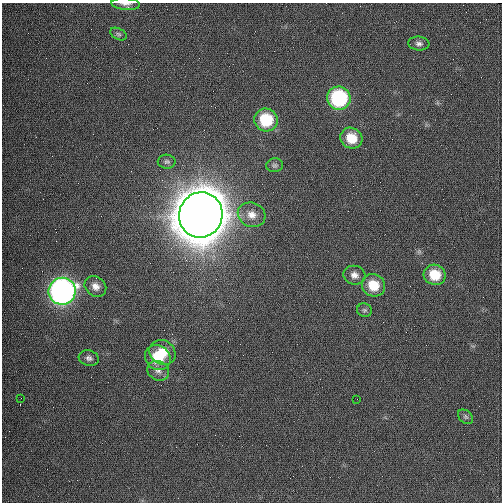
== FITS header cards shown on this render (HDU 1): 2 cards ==
NAXIS1  =                  500 / length of data axis 1
NAXIS2  =                  500 / length of data axis 2

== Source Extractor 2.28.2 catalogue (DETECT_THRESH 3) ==
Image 500 x 500 px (HDU 1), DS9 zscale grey, 1 PNG px = 1 image px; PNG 504 x 504 px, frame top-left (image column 1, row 500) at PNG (2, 3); each listed source drawn as its Kron ellipse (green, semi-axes under 4 px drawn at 4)
Background 1130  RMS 31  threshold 93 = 3 sigma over >= 5 px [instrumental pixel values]
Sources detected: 23; all 23 listed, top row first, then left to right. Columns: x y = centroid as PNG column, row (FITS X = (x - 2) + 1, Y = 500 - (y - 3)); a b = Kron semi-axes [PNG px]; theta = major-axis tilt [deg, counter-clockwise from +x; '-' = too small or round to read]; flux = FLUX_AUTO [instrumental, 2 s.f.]
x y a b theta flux
126 4 14 6 -5 8.2e+03
119 34 9 5 -27 5.0e+03
419 43 11 7 -6 8.2e+03
339 98 12 11 - 2.0e+05
266 120 12 11 - 8.6e+04
351 138 11 10 - 4.5e+04
167 162 9 7 -1 5.2e+03
275 165 8 7 - 5.9e+03
201 215 23 21 67 1.2e+07
252 215 14 12 -25 2.3e+04
354 275 11 9 -16 1.3e+04
435 275 11 10 - 5.3e+04
373 285 12 11 - 4.8e+04
95 286 11 9 -39 1.6e+04
62 291 14 13 - 8.6e+05
364 310 7 6 - 5.1e+03
162 352 14 11 -35 3.8e+04
89 358 10 7 -16 8.1e+03
158 358 13 12 - 5.9e+04
158 371 11 9 -27 1.3e+04
21 398 2 2 - 9.8e+02
357 399 3 2 - 1.8e+03
465 417 8 6 -41 4.6e+03
At the frame edge (FLAGS 8, measured only in part): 1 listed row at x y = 126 4